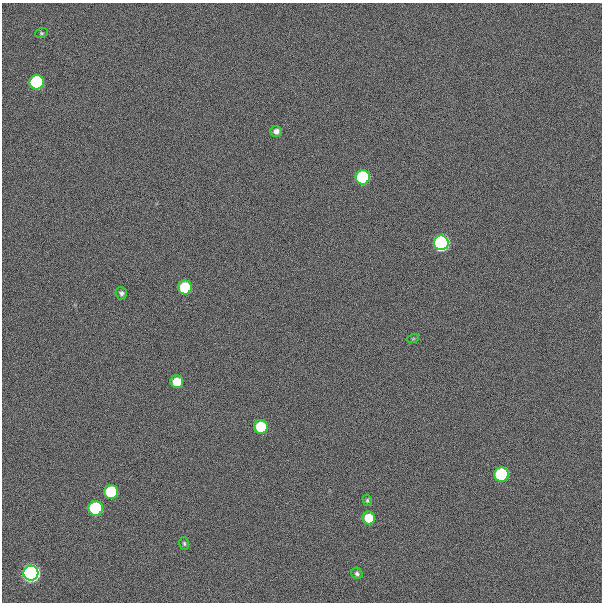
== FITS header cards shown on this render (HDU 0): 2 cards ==
NAXIS1  =                  600
NAXIS2  =                  600

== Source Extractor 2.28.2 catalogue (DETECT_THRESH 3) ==
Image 600 x 600 px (HDU 0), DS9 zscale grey, 1 PNG px = 1 image px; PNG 604 x 604 px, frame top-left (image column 1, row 600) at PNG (2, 3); each listed source drawn as its Kron ellipse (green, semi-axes under 4 px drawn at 4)
Background 300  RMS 19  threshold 57.9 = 3 sigma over >= 5 px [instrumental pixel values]
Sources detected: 18; all 18 listed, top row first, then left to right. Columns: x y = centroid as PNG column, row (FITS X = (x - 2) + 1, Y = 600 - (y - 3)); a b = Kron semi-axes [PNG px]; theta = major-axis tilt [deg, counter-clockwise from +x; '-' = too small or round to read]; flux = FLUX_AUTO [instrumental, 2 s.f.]
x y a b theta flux
41 33 6 5 - 1.9e+03
37 82 7 7 - 2.2e+05
276 131 6 5 - 6.3e+03
363 177 7 7 - 2.2e+05
441 243 7 7 - 6.5e+05
185 287 7 7 - 9.2e+04
121 293 6 5 - 3.6e+03
413 339 6 3 19 1.6e+03
177 382 6 6 - 3.0e+04
261 427 7 7 - 7.7e+04
501 475 7 7 - 2.1e+05
111 492 7 7 - 1.0e+05
367 500 6 4 -79 1.9e+03
96 508 7 7 - 2.3e+05
369 518 6 6 - 3.3e+04
184 543 6 5 - 2.2e+03
31 573 7 7 - 1.1e+06
357 573 6 5 - 2.9e+03